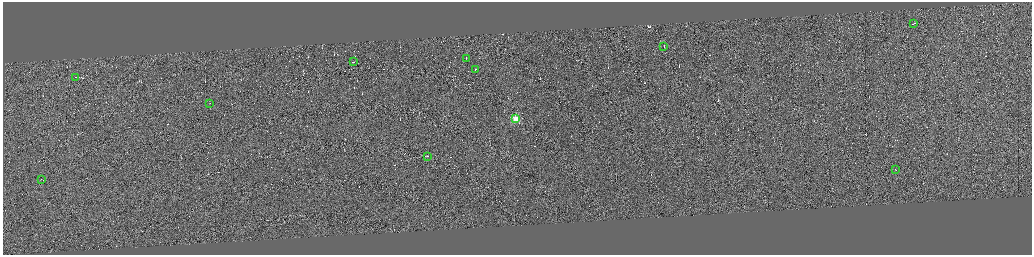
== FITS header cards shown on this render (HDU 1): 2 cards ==
NAXIS1  =                 4117
NAXIS2  =                 1012

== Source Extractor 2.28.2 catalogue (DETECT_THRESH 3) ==
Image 4117 x 1012 px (HDU 1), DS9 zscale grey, zoomed out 1/4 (1 PNG px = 4 x 4 image px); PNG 1034 x 257 px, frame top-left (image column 3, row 1009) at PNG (3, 2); each listed source drawn as its Kron ellipse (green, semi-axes under 4 px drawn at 4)
Background 0.135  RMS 2.9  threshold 8.61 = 3 sigma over >= 5 px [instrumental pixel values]
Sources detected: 382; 371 cannot appear on this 1/4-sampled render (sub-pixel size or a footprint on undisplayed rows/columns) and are neither listed nor drawn; the other 11 listed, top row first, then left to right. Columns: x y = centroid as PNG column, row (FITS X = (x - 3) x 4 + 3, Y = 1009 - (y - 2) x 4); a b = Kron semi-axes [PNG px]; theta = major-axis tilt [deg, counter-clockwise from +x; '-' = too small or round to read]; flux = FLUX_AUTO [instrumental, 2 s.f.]
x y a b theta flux
913 23 3 1 - 13000
664 46 2 1 - 10000
466 58 2 1 - 9800
354 61 4 1 - 15000
475 69 2 1 - 6200
76 77 2 1 - 7700
210 103 2 1 - 6200
515 118 2 2 - 98000
427 156 2 1 - 5600
895 169 2 1 - 9200
42 179 2 1 - 10000
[371 sub-pixel or undisplayed-footprint detections neither listed nor drawn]